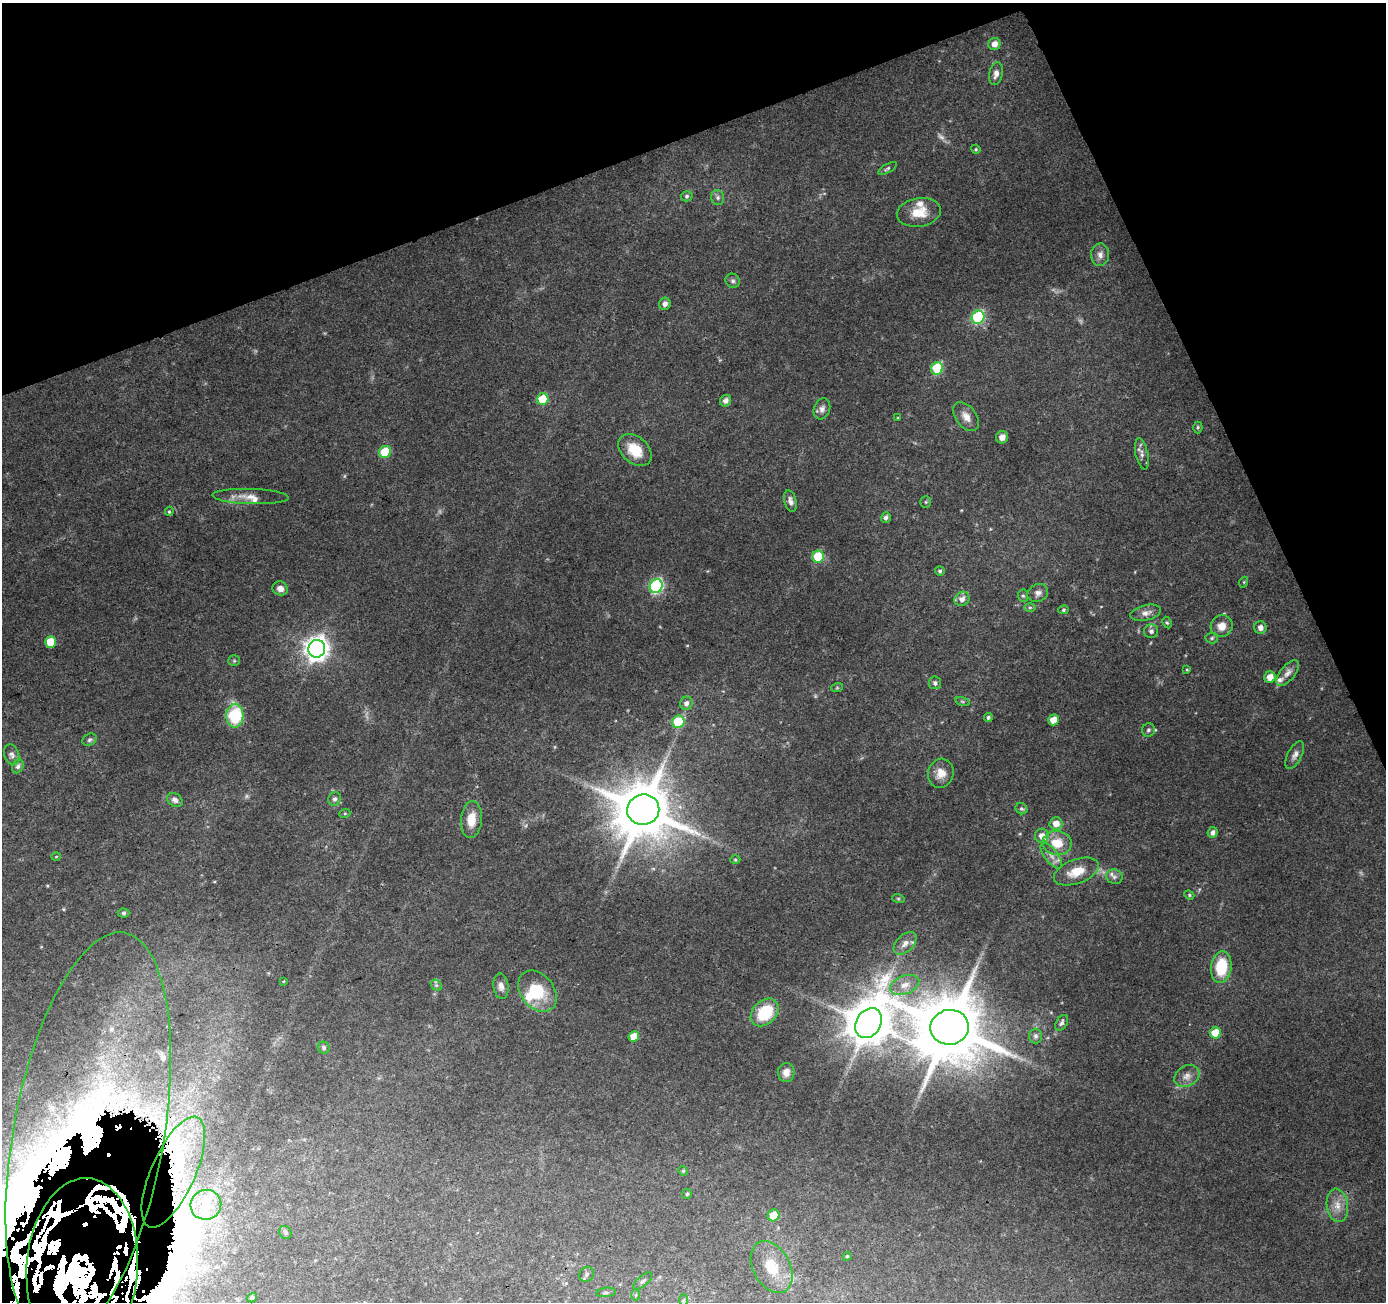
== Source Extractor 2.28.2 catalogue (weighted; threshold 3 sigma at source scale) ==
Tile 3 of 4 x 4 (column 3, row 1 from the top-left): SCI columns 2822-4205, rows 4004-5303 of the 5645 x 5464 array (HDU 1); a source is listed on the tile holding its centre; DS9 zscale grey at full resolution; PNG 1388 x 1304 px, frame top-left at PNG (2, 3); each listed source drawn as its Kron ellipse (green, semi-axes under 4 px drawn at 4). Shown black and unused: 20% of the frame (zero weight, under 3 of 4 exposures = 5% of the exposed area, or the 3 px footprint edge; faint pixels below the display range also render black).
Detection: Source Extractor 2.28.2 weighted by HDU 2 'WHT'; one run over the whole footprint, this tile lists its part. Background 0.0724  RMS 0.005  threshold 0.0224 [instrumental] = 3 sigma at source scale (4.5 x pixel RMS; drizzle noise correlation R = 1.50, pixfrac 1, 0.0396/0.0396 arcsec/px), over >= 5 px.
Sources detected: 150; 5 too faint to see at this stretch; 4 inside a brighter object's white glare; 5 cosmic-ray / hot-pixel residue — neither listed nor drawn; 21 inside a brighter listed object's ellipse — not listed separately; the other 115 listed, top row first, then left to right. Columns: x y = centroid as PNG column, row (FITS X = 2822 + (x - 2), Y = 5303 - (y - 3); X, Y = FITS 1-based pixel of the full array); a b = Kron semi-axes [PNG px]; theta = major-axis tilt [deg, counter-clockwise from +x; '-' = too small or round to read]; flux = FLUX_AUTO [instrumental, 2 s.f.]
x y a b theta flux
994 44 6 6 - 3.2
996 73 11 6 78 2.7
976 149 5 4 - 0.59
887 169 10 4 30 1
687 196 6 5 - 0.88
718 198 7 6 - 1.4
919 212 22 14 9 9.6
1100 255 11 9 87 3.1
733 281 7 6 - 1.4
665 304 6 5 - 2
978 317 7 6 - 54
937 368 6 5 - 30
543 399 6 5 - 14
726 401 6 5 - 2.6
822 409 11 8 70 2.4
966 417 16 10 -54 4.5
898 418 3 3 - 0.44
1198 427 6 4 -89 0.8
1002 437 6 6 - 2.8
635 450 19 13 -42 12
385 452 6 6 - 17
1142 454 16 6 -78 2.5
251 497 38 7 -2 5.9
790 501 11 6 -75 2.1
926 502 5 5 - 0.71
169 511 4 4 - 0.66
886 517 5 5 - 1.6
818 557 6 5 - 22
940 571 5 4 - 0.85
1244 582 5 3 - 0.49
656 586 7 6 - 74
280 588 8 7 - 2.9
1038 593 10 9 - 2.6
1023 596 6 5 - 0.92
962 599 8 7 - 3
1030 607 6 4 0 0.74
1063 610 5 4 - 0.68
1146 613 15 7 13 3.3
1167 623 6 4 -61 0.71
1222 626 11 10 - 5.5
1260 628 6 6 - 3
1151 631 7 7 - 1.7
1212 638 6 5 - 0.84
50 642 6 5 - 10
317 649 9 8 - 440
234 661 5 5 - 0.75
1187 670 4 4 - 0.52
1288 673 15 7 50 3.2
1270 677 5 5 - 5.1
935 683 6 6 - 1.3
837 688 6 4 18 0.55
962 702 7 3 -19 0.7
686 703 7 6 - 2.3
235 716 12 8 88 31
988 717 4 4 - 0.93
1054 720 5 5 - 6.5
678 722 6 6 - 22
1148 730 7 6 - 1.2
89 740 7 6 - 1.2
12 755 10 7 -70 1.9
1295 755 15 7 62 2.5
18 766 7 5 64 1.3
941 773 15 12 73 6.1
335 799 7 6 - 1.4
175 800 8 6 -33 2.3
1021 809 6 5 - 0.96
643 810 16 15 - 3400
345 813 5 3 - 0.51
471 819 18 10 84 8.5
1056 824 6 6 - 4.9
1213 832 5 5 - 2.1
1042 836 7 7 - 4.2
1057 843 14 12 -7 10
56 856 4 3 - 0.38
1051 856 15 6 -53 3.3
735 860 5 3 - 0.49
1076 872 24 12 20 10
1114 877 8 7 - 1.9
1189 895 5 4 - 0.68
898 898 6 4 -19 0.73
123 913 6 4 -2 0.82
905 943 14 8 45 3.6
1221 967 16 10 83 21
284 981 4 2 - 0.35
436 985 6 4 -44 0.93
905 985 15 9 21 5
501 986 13 7 -83 2.7
537 991 23 16 -51 18
765 1012 16 11 44 22
869 1023 16 12 58 2100
1062 1023 8 5 58 1.4
950 1027 19 17 9 5100
1216 1033 5 5 - 14
634 1036 5 5 - 8.4
1036 1036 7 6 - 1.7
324 1048 6 5 - 1.1
786 1072 9 8 - 3.6
1187 1076 13 10 29 3.7
88 1137 207 75 80 4500
683 1171 5 4 - 0.67
173 1172 60 22 66 47
687 1194 5 5 - 0.66
206 1205 15 15 - 9.1
1337 1205 17 10 -82 5.8
773 1215 6 5 - 8.2
285 1232 7 6 - 1
847 1256 4 4 - 0.53
772 1267 28 18 -62 15
82 1268 90 55 86 9600
587 1274 8 7 - 1.6
643 1281 11 5 42 1.4
606 1292 10 4 7 1.1
636 1295 6 4 89 0.76
252 1298 5 4 - 0.82
684 1300 6 4 88 0.86
Overlapping masked pixels (flux is a lower limit): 3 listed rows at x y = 88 1137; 173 1172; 82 1268